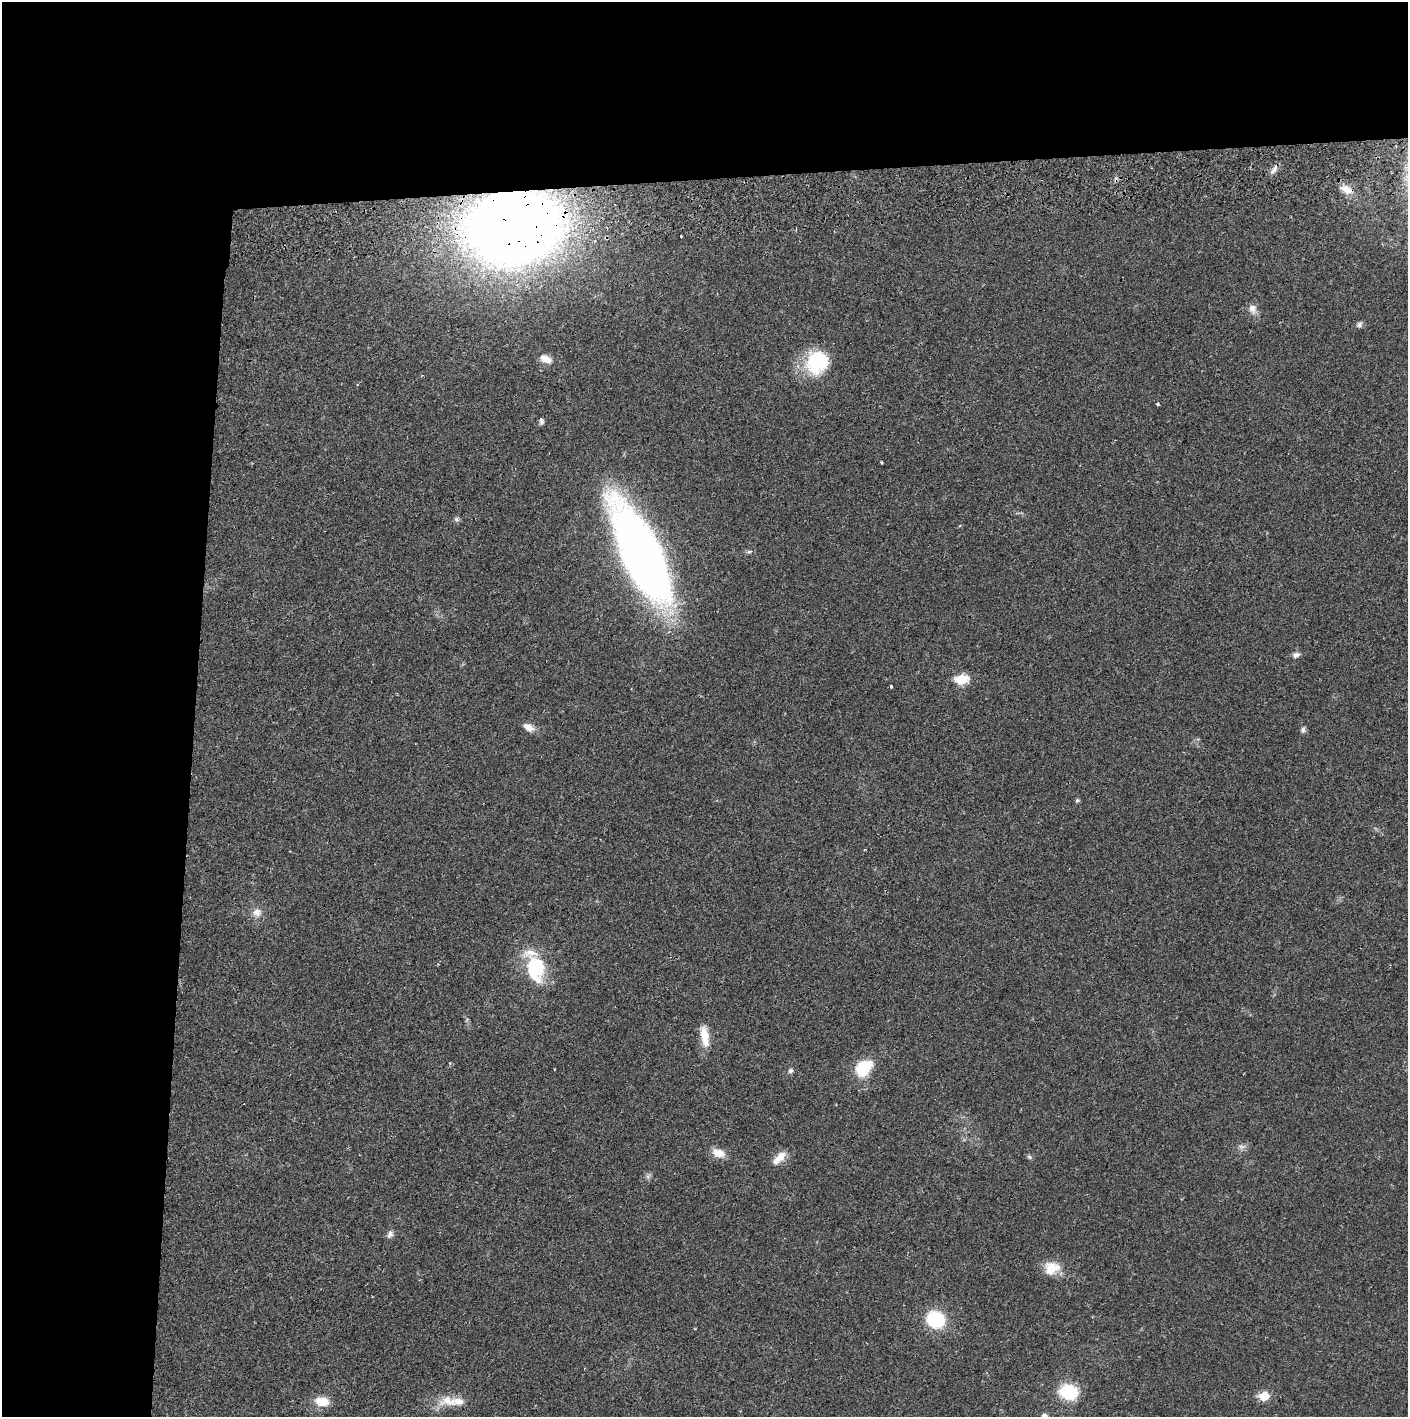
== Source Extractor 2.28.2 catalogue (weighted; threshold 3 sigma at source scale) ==
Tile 1 of 3 x 3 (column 1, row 1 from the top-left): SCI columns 4-1409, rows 2887-4301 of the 4228 x 4359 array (HDU 1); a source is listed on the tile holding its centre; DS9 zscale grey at full resolution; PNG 1410 x 1419 px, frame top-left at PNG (2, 2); no overlay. Shown black and unused: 24% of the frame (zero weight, under 2 of 3 exposures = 3% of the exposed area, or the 3 px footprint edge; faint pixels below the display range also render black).
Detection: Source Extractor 2.28.2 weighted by HDU 2 'WHT'; one run over the whole footprint, this tile lists its part. Background 0.0214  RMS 0.0035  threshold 0.0156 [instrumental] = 3 sigma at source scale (4.5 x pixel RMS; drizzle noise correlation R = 1.50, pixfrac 1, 0.05/0.05 arcsec/px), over >= 5 px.
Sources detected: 42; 1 cosmic-ray / hot-pixel residue — not listed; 3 inside a brighter listed object's ellipse — not listed separately; the other 38 listed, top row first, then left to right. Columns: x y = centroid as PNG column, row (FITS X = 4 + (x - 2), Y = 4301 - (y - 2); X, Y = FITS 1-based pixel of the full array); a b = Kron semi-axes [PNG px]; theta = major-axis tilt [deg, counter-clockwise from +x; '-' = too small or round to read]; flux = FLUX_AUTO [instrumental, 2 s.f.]
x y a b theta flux
1274 169 16 5 60 1.5
1346 189 17 10 -26 3.6
514 227 60 45 10 620
681 236 3 3 - 0.55
1252 309 13 9 -58 2.6
1360 324 8 7 - 0.96
546 359 15 9 -24 3.2
817 362 28 24 63 20
1158 404 3 3 - 0.9
541 421 8 5 -87 0.86
881 462 3 2 - 0.36
456 519 7 5 37 0.73
749 552 8 5 20 0.75
642 554 74 24 -65 380
1296 655 8 7 - 1.3
962 679 7 6 - 21
891 686 4 3 - 2.4
528 727 15 9 -32 2.4
1303 730 8 6 81 0.88
1077 800 5 5 - 0.6
257 912 12 11 - 2.7
535 968 32 21 -79 21
705 1036 28 9 -81 5.7
863 1068 17 12 44 15
791 1071 7 6 - 0.91
1242 1147 11 6 10 1.3
718 1153 17 10 -17 3.6
780 1157 15 10 47 3.9
1029 1157 7 5 -22 0.65
648 1176 7 5 46 0.82
390 1234 10 7 65 1.3
1051 1268 20 15 12 6.5
936 1320 21 18 -30 16
1069 1392 15 11 -22 21
1264 1396 6 6 - 12
449 1401 28 14 -1 6.6
322 1402 18 11 -6 5.6
1044 1416 7 6 - 1.7
Overlapping masked pixels (flux is a lower limit): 2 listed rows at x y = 514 227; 642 554
Isophote crosses this tile's border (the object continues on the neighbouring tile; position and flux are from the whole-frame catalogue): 1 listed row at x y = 1044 1416